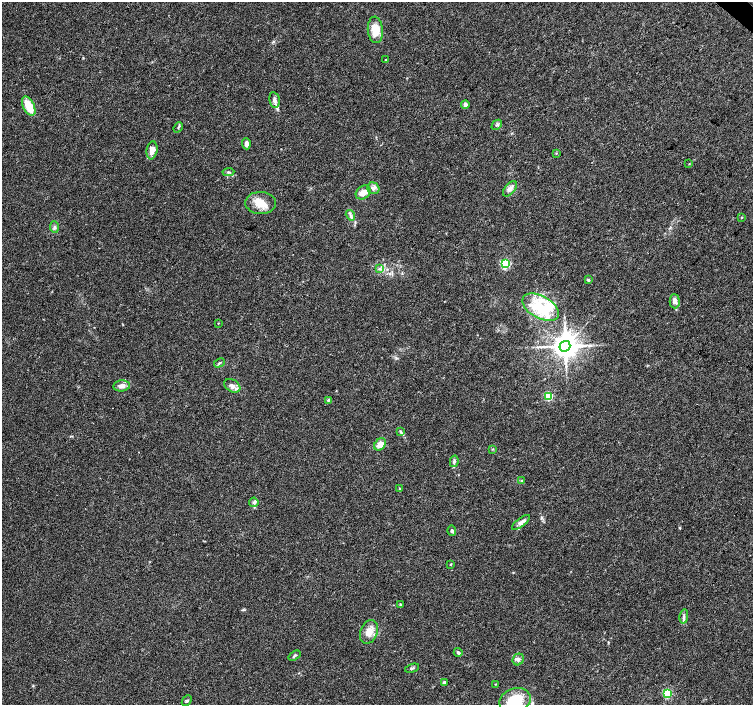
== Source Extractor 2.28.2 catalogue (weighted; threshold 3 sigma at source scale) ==
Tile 10 of 4 x 4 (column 2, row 3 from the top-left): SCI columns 1510-3011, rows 1642-3047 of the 6016 x 6028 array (HDU 1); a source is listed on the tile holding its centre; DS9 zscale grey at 2 x 2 block average (1 PNG px = mean of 2 x 2 image px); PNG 755 x 707 px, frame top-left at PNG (2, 2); each listed source drawn as its Kron ellipse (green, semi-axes under 4 px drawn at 4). Shown black and unused: <1% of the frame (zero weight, under 3 of 4 exposures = <1% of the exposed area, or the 3 px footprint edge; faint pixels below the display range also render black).
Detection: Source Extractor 2.28.2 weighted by HDU 2 'WHT'; one run over the whole footprint, this tile lists its part. Background 0.0466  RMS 0.0039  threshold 0.0176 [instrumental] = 3 sigma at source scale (4.5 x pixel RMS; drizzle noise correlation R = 1.50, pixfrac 1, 0.0396/0.0396 arcsec/px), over >= 5 px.
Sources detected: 58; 5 inside a brighter listed object's ellipse — not listed separately; the other 53 listed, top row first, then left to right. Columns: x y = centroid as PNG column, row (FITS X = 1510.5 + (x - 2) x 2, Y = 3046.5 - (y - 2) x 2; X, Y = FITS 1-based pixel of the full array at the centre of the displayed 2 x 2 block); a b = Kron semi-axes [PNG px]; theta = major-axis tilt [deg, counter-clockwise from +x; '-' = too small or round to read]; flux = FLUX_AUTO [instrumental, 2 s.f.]
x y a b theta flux
375 30 13 7 -85 15
386 60 3 2 - 0.51
274 100 8 5 -79 3.3
465 105 4 3 - 3.4
29 106 10 5 -64 18
497 125 6 3 45 1.4
178 127 5 2 - 1
246 144 5 4 - 3.7
152 150 9 5 82 7.6
556 153 3 2 - 0.47
689 164 3 2 - 0.45
228 172 6 2 7 1
373 188 6 5 - 3.4
510 189 9 5 51 3.7
363 193 8 6 38 8.6
261 203 15 11 -2 14
350 215 5 3 - 1.9
742 218 3 2 - 0.53
54 227 6 4 -86 1.7
505 264 3 3 - 84
379 268 4 3 - 1.3
588 280 4 3 - 1.3
675 301 7 5 -89 3.8
541 307 20 11 -29 28
218 323 3 2 - 0.43
565 346 5 5 - 1300
219 363 6 2 29 1.2
122 386 8 5 7 5.5
232 386 9 6 -29 4.6
548 396 3 3 - 54
328 400 4 3 - 1
400 431 3 3 - 1
380 444 7 5 50 7.9
492 449 4 2 - 0.57
454 461 6 4 77 2
522 480 2 2 - 0.45
400 489 4 2 - 0.79
254 502 5 4 - 1.9
521 522 11 4 37 4.6
452 531 5 3 - 1.6
451 564 3 2 - 0.61
400 604 3 3 - 0.67
684 616 7 3 84 1.9
369 632 12 8 68 9.6
458 652 4 3 - 1.6
295 656 7 2 35 1.3
518 659 6 5 - 2.8
412 668 7 3 19 1.5
444 683 3 2 - 4.3
495 684 3 2 - 0.46
667 694 3 3 - 58
515 700 16 12 21 35
187 701 6 2 48 1.1
Isophote crosses this tile's border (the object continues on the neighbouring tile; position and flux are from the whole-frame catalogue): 1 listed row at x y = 515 700
Diffuse or blended objects may show on this block-average render without a row.